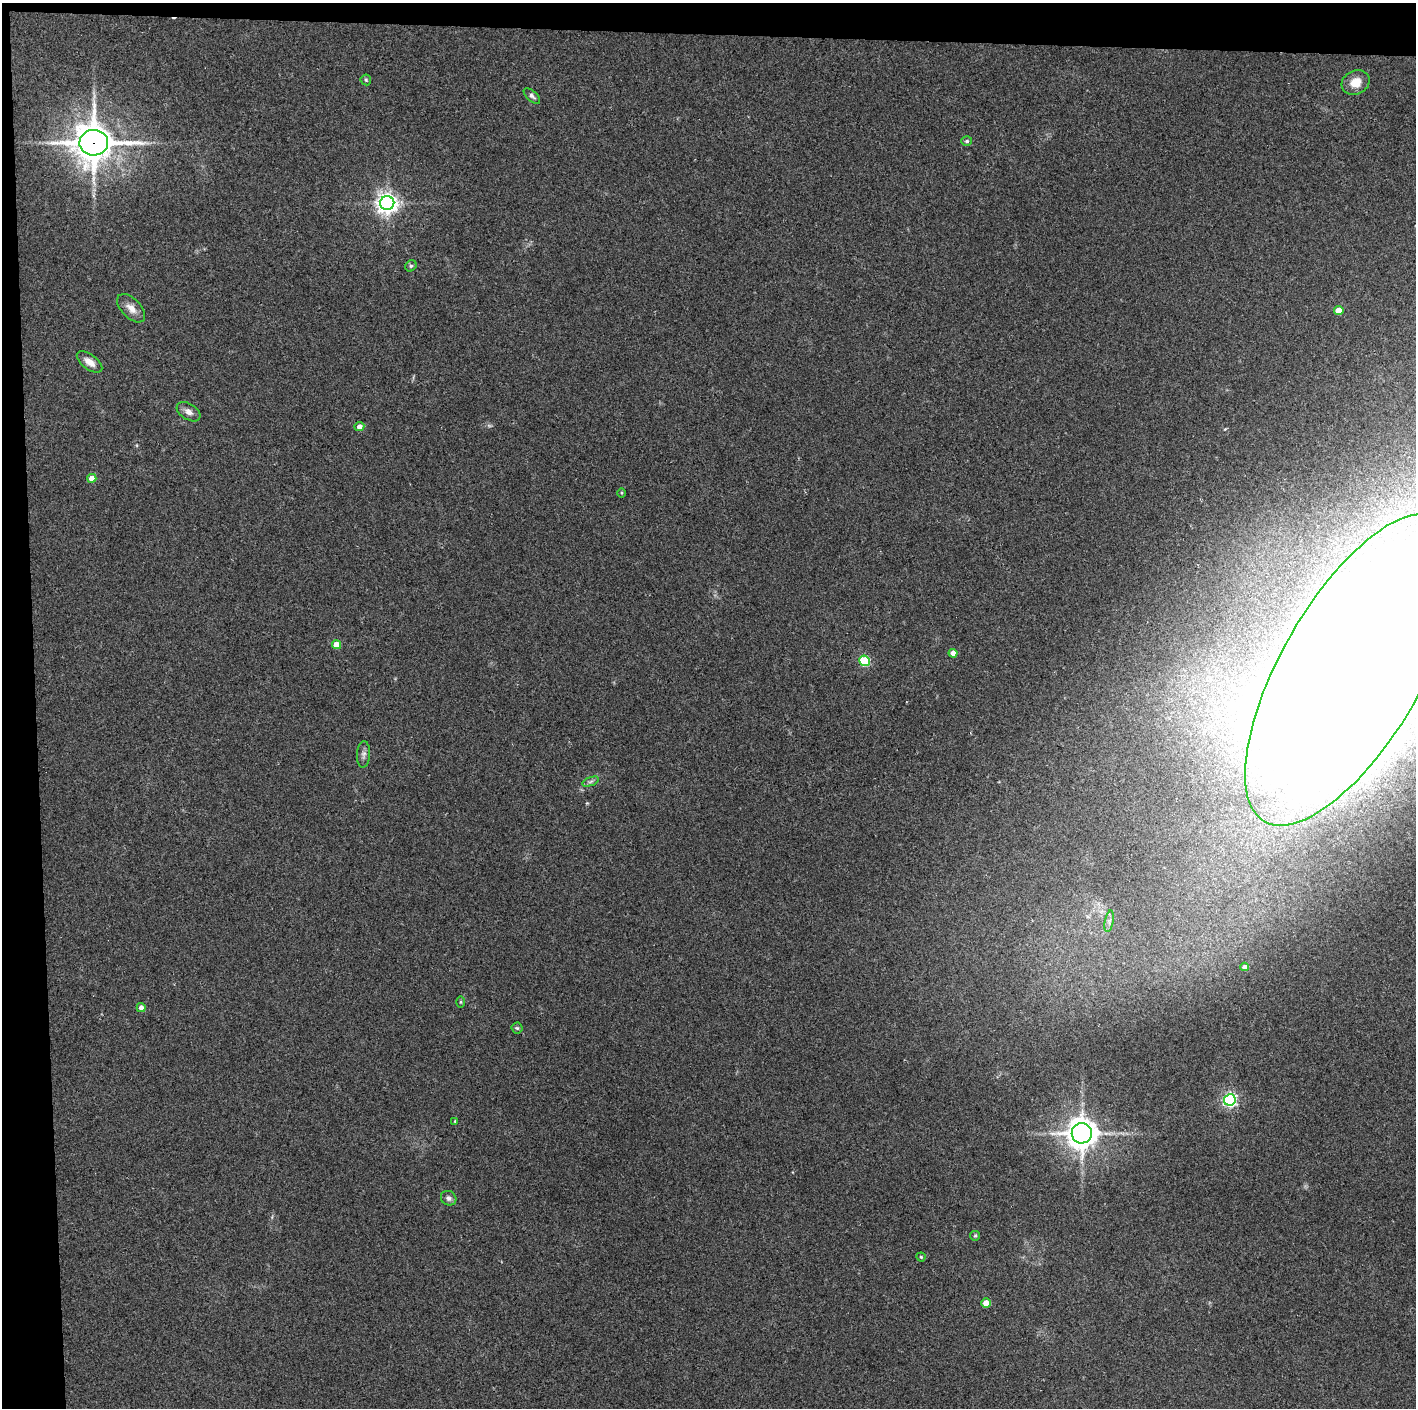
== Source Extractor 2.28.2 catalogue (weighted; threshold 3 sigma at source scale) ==
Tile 1 of 3 x 3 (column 1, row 1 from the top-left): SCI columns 1-1414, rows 2812-4217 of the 4242 x 4218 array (HDU 1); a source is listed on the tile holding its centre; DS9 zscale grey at full resolution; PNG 1418 x 1410 px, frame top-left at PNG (2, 3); each listed source drawn as its Kron ellipse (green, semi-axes under 4 px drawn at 4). Shown black and unused: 5% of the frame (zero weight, under 2 of 3 exposures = <1% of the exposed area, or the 3 px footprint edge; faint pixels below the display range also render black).
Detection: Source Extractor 2.28.2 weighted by HDU 2 'WHT'; one run over the whole footprint, this tile lists its part. Background 0.077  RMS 0.0093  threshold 0.0418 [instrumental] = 3 sigma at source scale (4.5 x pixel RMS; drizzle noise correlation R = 1.50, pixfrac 1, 0.05/0.05 arcsec/px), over >= 5 px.
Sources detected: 34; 2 inside a brighter object's white glare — neither listed nor drawn; the other 32 listed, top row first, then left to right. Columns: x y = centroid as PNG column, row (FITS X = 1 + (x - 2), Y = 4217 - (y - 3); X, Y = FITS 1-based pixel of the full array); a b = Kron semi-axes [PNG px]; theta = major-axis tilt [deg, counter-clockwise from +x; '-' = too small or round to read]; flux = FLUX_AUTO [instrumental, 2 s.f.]
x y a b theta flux
366 80 5 5 - 1.4
1356 82 14 11 26 13
532 96 10 5 -42 2.6
967 141 5 5 - 1.8
94 143 14 12 2 2300
387 203 7 7 - 620
411 266 6 5 - 1.7
131 308 17 9 -45 8.1
1339 310 5 4 - 13
90 362 15 7 -36 7.5
188 412 13 8 -32 5.1
359 427 5 4 - 4.7
92 478 4 4 - 11
622 493 4 3 - 0.87
337 645 4 4 - 13
953 653 4 4 - 8.9
865 661 5 5 - 71
1352 669 176 70 60 5900
363 754 13 6 87 3.8
591 782 9 4 19 2.1
1109 921 11 3 79 2.4
1245 967 4 4 - 4.4
460 1002 6 4 90 0.95
141 1008 4 4 - 4.4
517 1028 5 5 - 1.4
1230 1100 6 6 - 200
455 1121 3 2 - 0.66
1082 1133 10 10 - 1300
449 1198 8 7 - 3
975 1236 5 4 - 1.2
921 1257 4 4 - 1.3
986 1303 4 4 - 13
Overlapping masked pixels (flux is a lower limit): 1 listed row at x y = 94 143
Isophote crosses this tile's border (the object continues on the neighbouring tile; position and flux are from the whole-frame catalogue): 1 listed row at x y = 1352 669